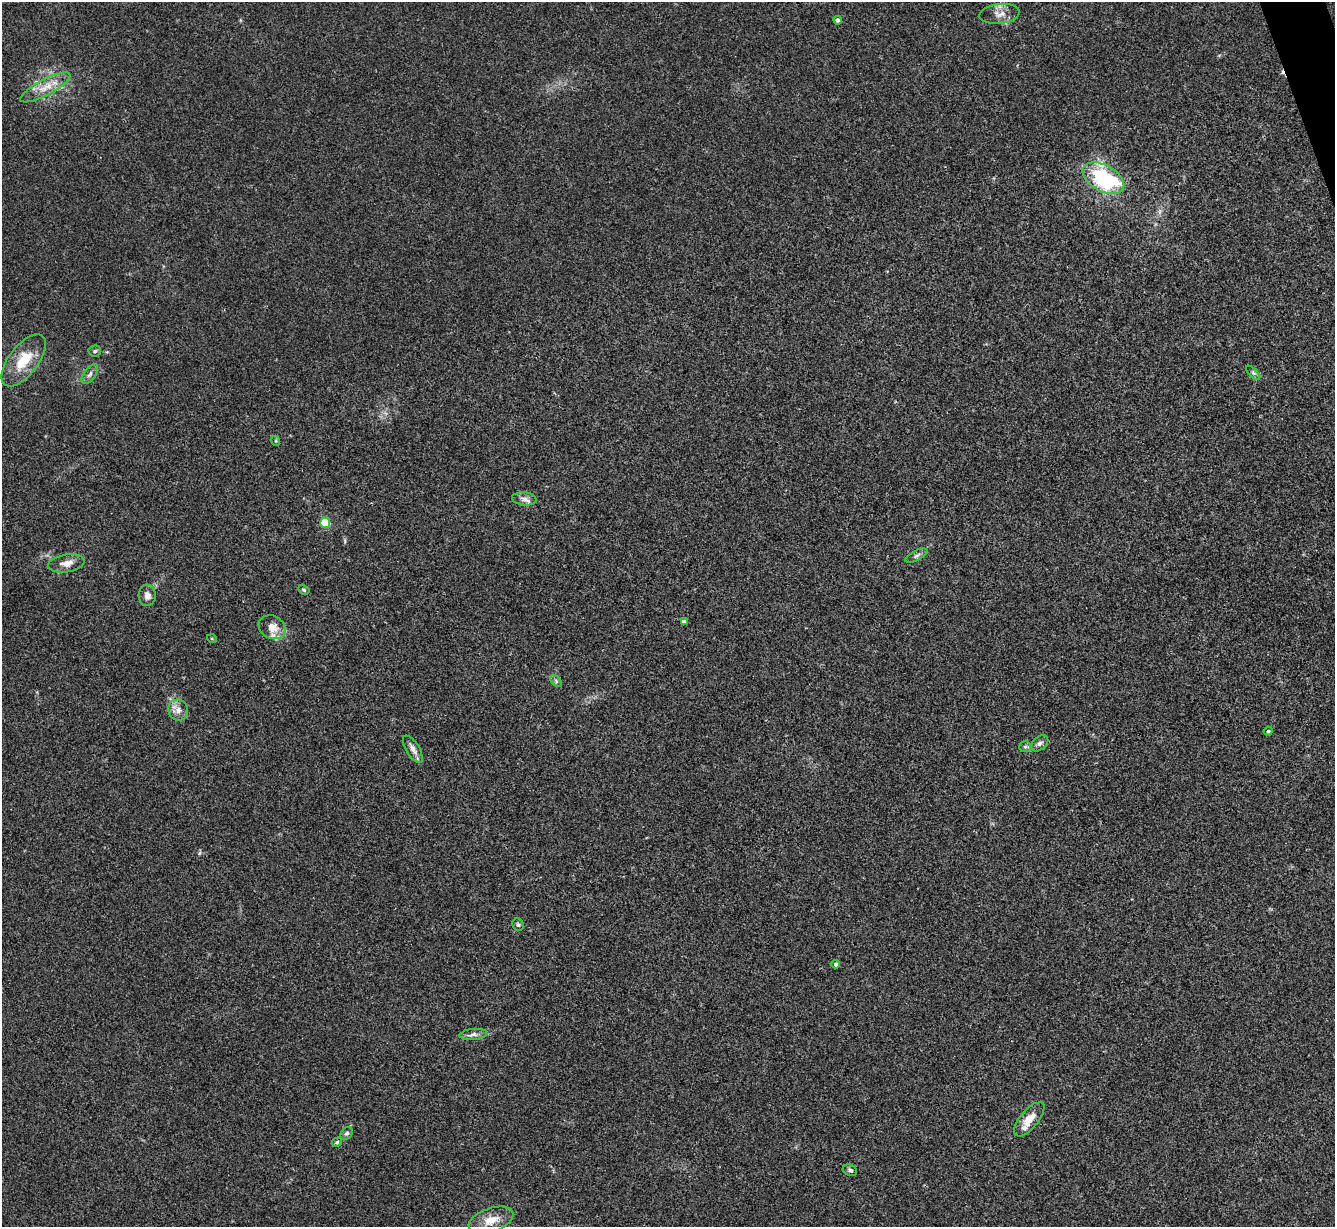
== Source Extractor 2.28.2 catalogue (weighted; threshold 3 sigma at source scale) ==
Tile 10 of 4 x 4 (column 2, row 3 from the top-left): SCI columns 1339-2671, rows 1500-2724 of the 5340 x 5325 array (HDU 1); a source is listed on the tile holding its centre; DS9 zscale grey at full resolution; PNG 1337 x 1229 px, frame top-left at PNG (2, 2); each listed source drawn as its Kron ellipse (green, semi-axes under 4 px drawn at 4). Shown black and unused: <1% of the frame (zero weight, under 3 of 4 exposures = <1% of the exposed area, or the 3 px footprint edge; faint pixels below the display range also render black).
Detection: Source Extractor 2.28.2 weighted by HDU 2 'WHT'; one run over the whole footprint, this tile lists its part. Background 0.0334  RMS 0.0043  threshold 0.0195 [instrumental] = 3 sigma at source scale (4.5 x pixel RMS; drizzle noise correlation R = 1.50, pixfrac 1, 0.05/0.05 arcsec/px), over >= 5 px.
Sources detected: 35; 1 cosmic-ray / hot-pixel residue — neither listed nor drawn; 2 inside a brighter listed object's ellipse — not listed separately; the other 32 listed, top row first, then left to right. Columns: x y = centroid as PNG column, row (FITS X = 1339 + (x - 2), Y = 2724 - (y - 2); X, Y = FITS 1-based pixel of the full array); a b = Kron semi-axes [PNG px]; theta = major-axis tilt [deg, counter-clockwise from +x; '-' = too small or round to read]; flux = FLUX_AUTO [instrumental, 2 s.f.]
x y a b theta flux
1000 14 20 10 6 3.8
838 20 4 4 - 1.5
45 87 28 8 28 6.4
1103 178 23 13 -29 42
95 351 6 5 - 0.82
24 360 31 14 52 13
1253 373 9 3 -45 0.7
90 374 12 5 54 1.6
276 441 5 3 - 0.4
524 499 12 6 -6 2
325 523 5 5 - 25
916 556 12 5 25 1.2
66 563 18 9 9 3.9
304 590 6 4 -29 0.61
147 595 10 8 87 2.4
684 622 4 4 - 1.6
272 627 14 11 -29 4.8
212 639 5 3 - 0.37
556 681 7 4 -47 0.76
178 710 10 10 - 2.9
1268 731 4 4 - 0.69
1040 743 10 6 38 1.4
1025 747 6 5 - 0.75
413 749 15 6 -58 2.3
518 925 6 5 - 0.84
836 964 4 4 - 1.3
473 1034 14 5 5 1.8
1029 1119 21 9 50 6
347 1133 7 5 42 0.97
337 1142 5 4 - 0.57
850 1170 7 5 -27 1
491 1220 23 12 19 6.7